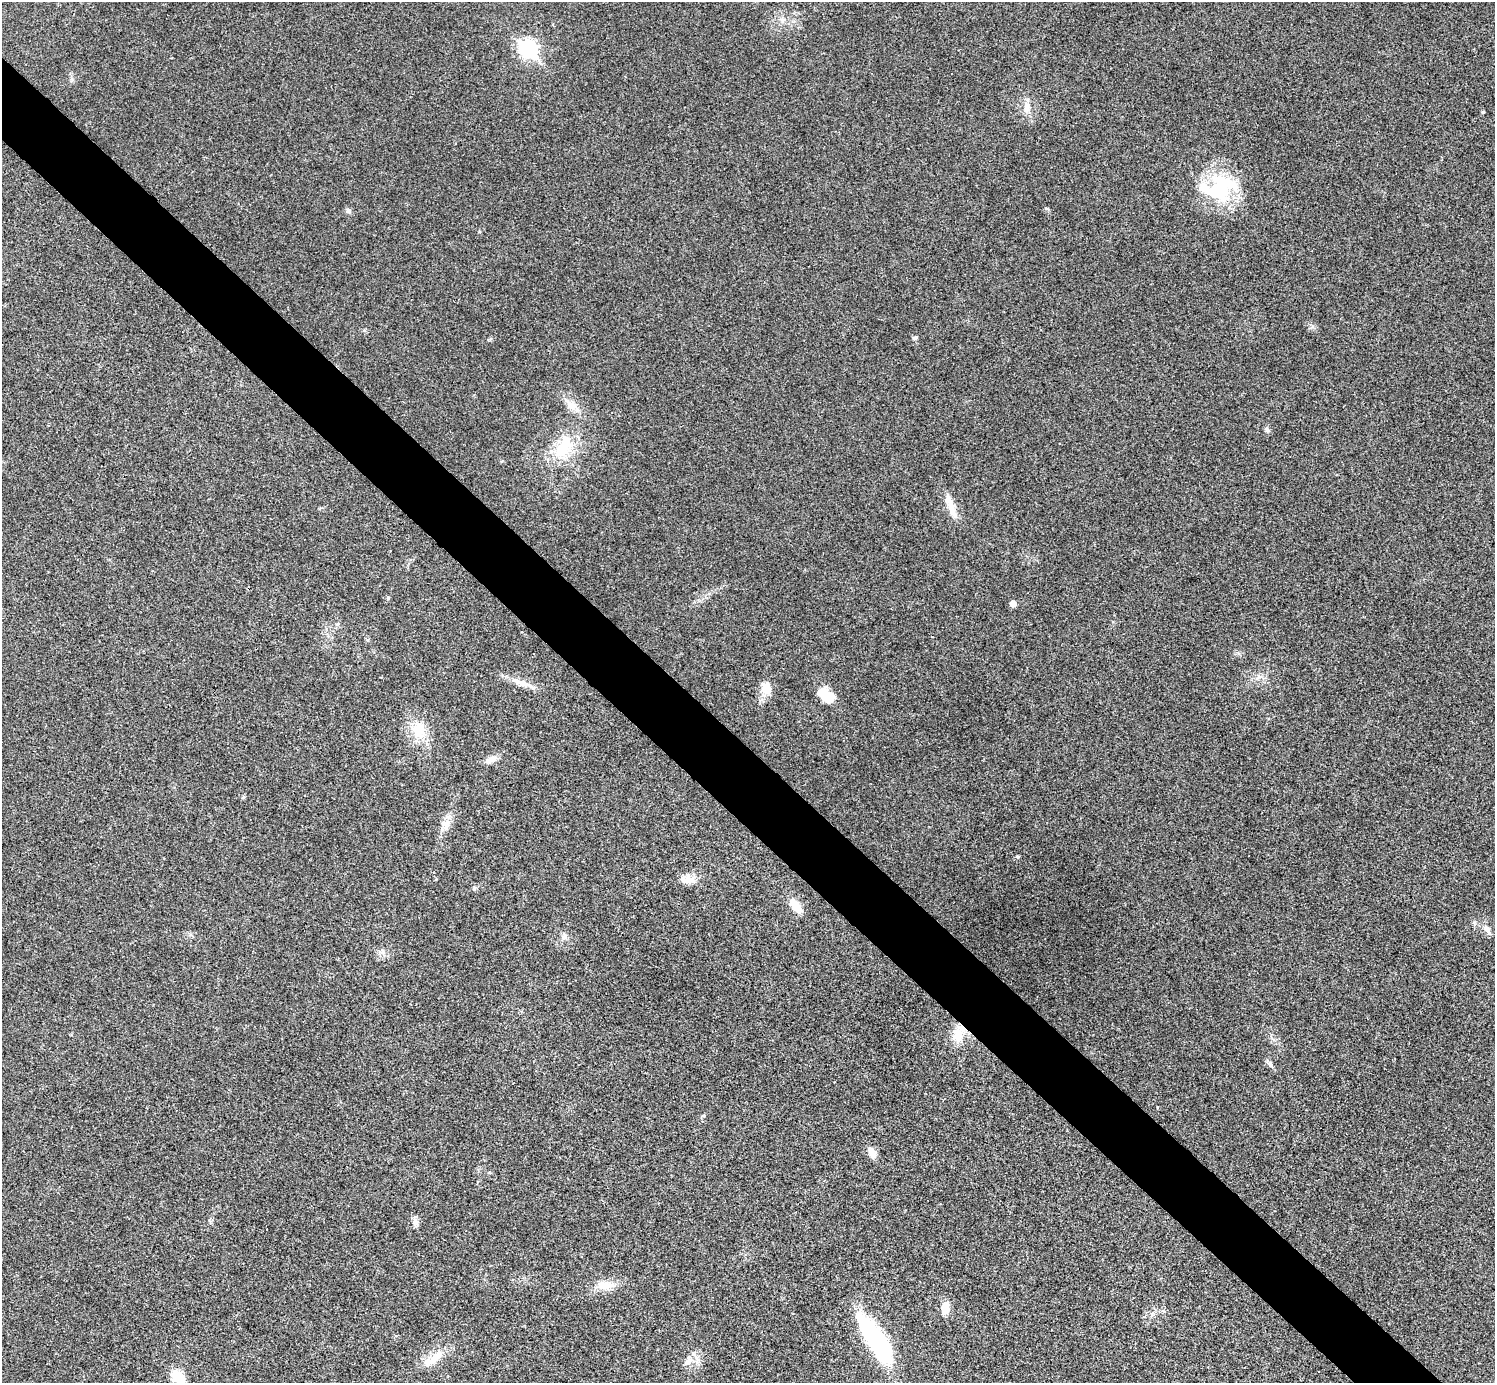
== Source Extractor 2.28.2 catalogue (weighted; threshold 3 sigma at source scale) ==
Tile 11 of 4 x 4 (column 3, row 3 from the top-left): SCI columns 2994-4486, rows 1682-3062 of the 5983 x 5983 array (HDU 1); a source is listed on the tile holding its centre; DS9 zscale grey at full resolution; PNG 1497 x 1385 px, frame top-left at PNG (2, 2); no overlay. Shown black and unused: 5% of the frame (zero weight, under 3 of 4 exposures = <1% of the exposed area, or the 3 px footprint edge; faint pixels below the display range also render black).
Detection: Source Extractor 2.28.2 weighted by HDU 2 'WHT'; one run over the whole footprint, this tile lists its part. Background 0.0219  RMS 0.0055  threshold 0.0249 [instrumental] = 3 sigma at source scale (4.5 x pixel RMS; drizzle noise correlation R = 1.50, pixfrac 1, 0.05/0.05 arcsec/px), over >= 5 px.
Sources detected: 36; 1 inside a brighter object's white glare — not listed; the other 35 listed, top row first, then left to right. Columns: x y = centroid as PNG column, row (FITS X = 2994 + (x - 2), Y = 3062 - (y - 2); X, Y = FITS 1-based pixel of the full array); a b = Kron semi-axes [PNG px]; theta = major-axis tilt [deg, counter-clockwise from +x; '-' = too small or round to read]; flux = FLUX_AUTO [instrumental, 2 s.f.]
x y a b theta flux
528 49 9 7 -42 160
1027 108 16 8 77 4.2
1483 112 4 4 - 0.63
1219 188 45 30 15 47
348 211 7 6 - 1.6
915 338 6 5 - 0.94
571 405 18 10 -36 6.4
1267 430 7 5 -74 1.3
563 448 35 21 50 23
950 505 35 8 -69 7.7
388 598 5 4 - 0.65
1013 604 5 5 - 4
337 624 6 5 - 0.95
521 683 28 8 -20 6.7
766 688 17 12 -66 6.9
824 692 17 13 -8 7.2
418 729 24 18 -83 14
491 759 16 8 23 3.6
445 823 16 7 9 3.7
687 879 21 12 -4 6
474 888 6 5 - 0.95
796 906 17 9 -54 8.2
1487 930 19 6 -55 2.9
564 937 8 6 3 1.8
382 952 10 8 -45 2.6
959 1034 26 14 59 10
1270 1064 10 5 -69 1.5
872 1153 16 8 -65 4
415 1222 12 7 -84 2.4
605 1285 28 11 3 8.4
945 1308 13 9 82 7.4
877 1341 51 15 -57 83
434 1358 37 11 36 10
688 1361 13 8 63 3.5
178 1377 15 9 -48 15
Overlapping masked pixels (flux is a lower limit): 1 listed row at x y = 959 1034
Isophote crosses this tile's border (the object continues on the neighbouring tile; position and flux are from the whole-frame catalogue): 1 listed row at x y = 178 1377
Unlisted compact peaks at least as high as the median listed source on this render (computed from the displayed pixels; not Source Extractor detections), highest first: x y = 1312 327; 1046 208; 490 340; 72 79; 704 1116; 479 232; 1152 1314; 243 797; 364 330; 191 935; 368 640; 1238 653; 436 879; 1259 677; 502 461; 209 1220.